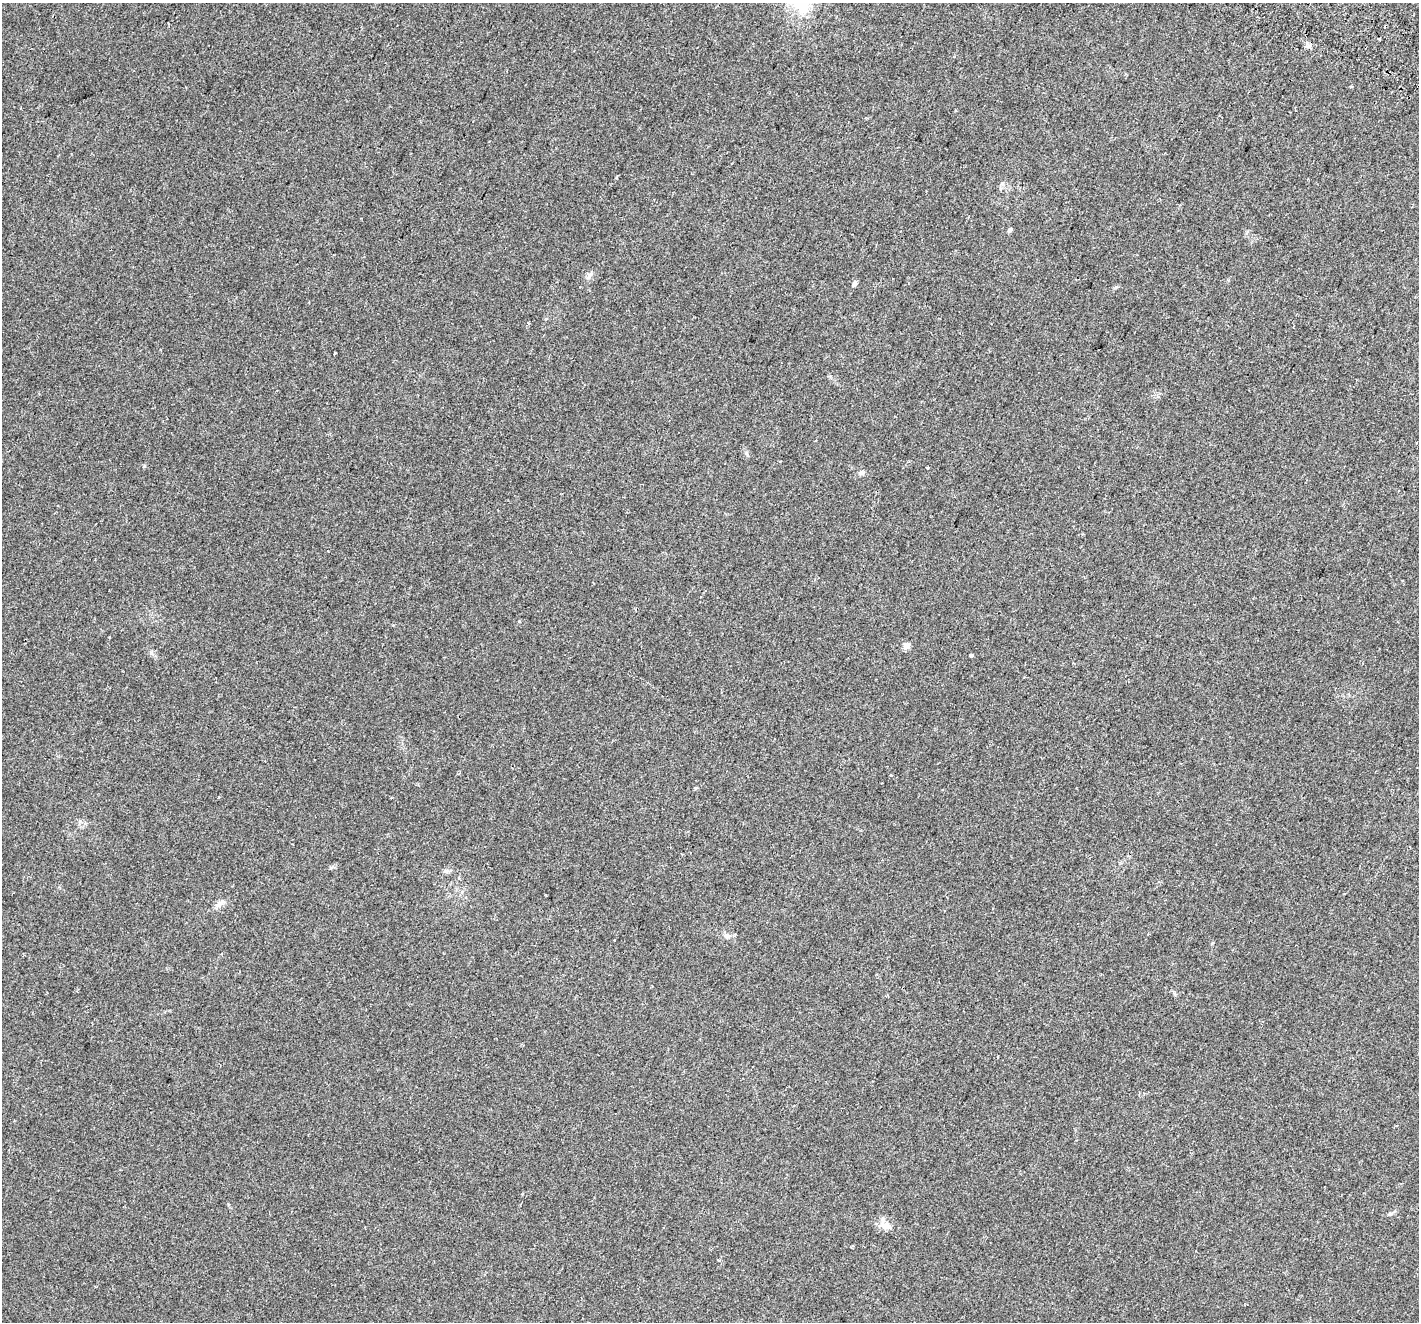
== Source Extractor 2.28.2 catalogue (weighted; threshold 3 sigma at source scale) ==
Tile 10 of 4 x 4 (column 2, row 3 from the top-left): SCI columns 1482-2898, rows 1665-2984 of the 5787 x 5904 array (HDU 1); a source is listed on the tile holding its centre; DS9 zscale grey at full resolution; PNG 1421 x 1324 px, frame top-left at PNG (2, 3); no overlay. Shown black and unused: <1% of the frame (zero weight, under 2 of 3 exposures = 4% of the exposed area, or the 3 px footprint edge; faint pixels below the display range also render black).
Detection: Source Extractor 2.28.2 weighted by HDU 2 'WHT'; one run over the whole footprint, this tile lists its part. Background 0.0509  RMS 0.006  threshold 0.0271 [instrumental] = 3 sigma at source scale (4.5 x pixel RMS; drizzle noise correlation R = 1.50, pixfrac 1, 0.0396/0.0396 arcsec/px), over >= 5 px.
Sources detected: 22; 1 cosmic-ray / hot-pixel residue — not listed; the other 21 listed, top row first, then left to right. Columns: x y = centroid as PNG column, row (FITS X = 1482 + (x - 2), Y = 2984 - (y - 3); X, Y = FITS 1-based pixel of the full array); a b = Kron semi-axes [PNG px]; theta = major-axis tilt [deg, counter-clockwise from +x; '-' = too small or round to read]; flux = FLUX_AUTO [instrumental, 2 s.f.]
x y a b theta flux
1379 39 3 3 - 1.5
1010 230 5 4 - 1.7
589 275 10 6 53 2.1
854 284 7 5 78 1.7
528 323 4 3 - 0.61
335 353 3 3 - 0.89
747 454 7 4 -70 0.91
144 466 5 4 - 0.6
927 468 3 3 - 1.9
862 473 8 6 26 1.5
906 646 5 4 - 7.3
971 655 3 3 - 13
891 776 3 2 - 1.3
447 871 8 6 18 1.5
219 904 10 7 68 2.7
726 936 8 5 -28 1.7
614 940 2 2 - 0.46
1175 994 6 4 -71 0.77
1390 1214 6 4 0 0.86
886 1226 18 9 -18 4.9
718 1260 5 3 - 0.51
Unlisted compact peaks at least as high as the median listed source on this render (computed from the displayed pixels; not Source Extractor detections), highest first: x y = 151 652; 1116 287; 519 621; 331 868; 695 788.